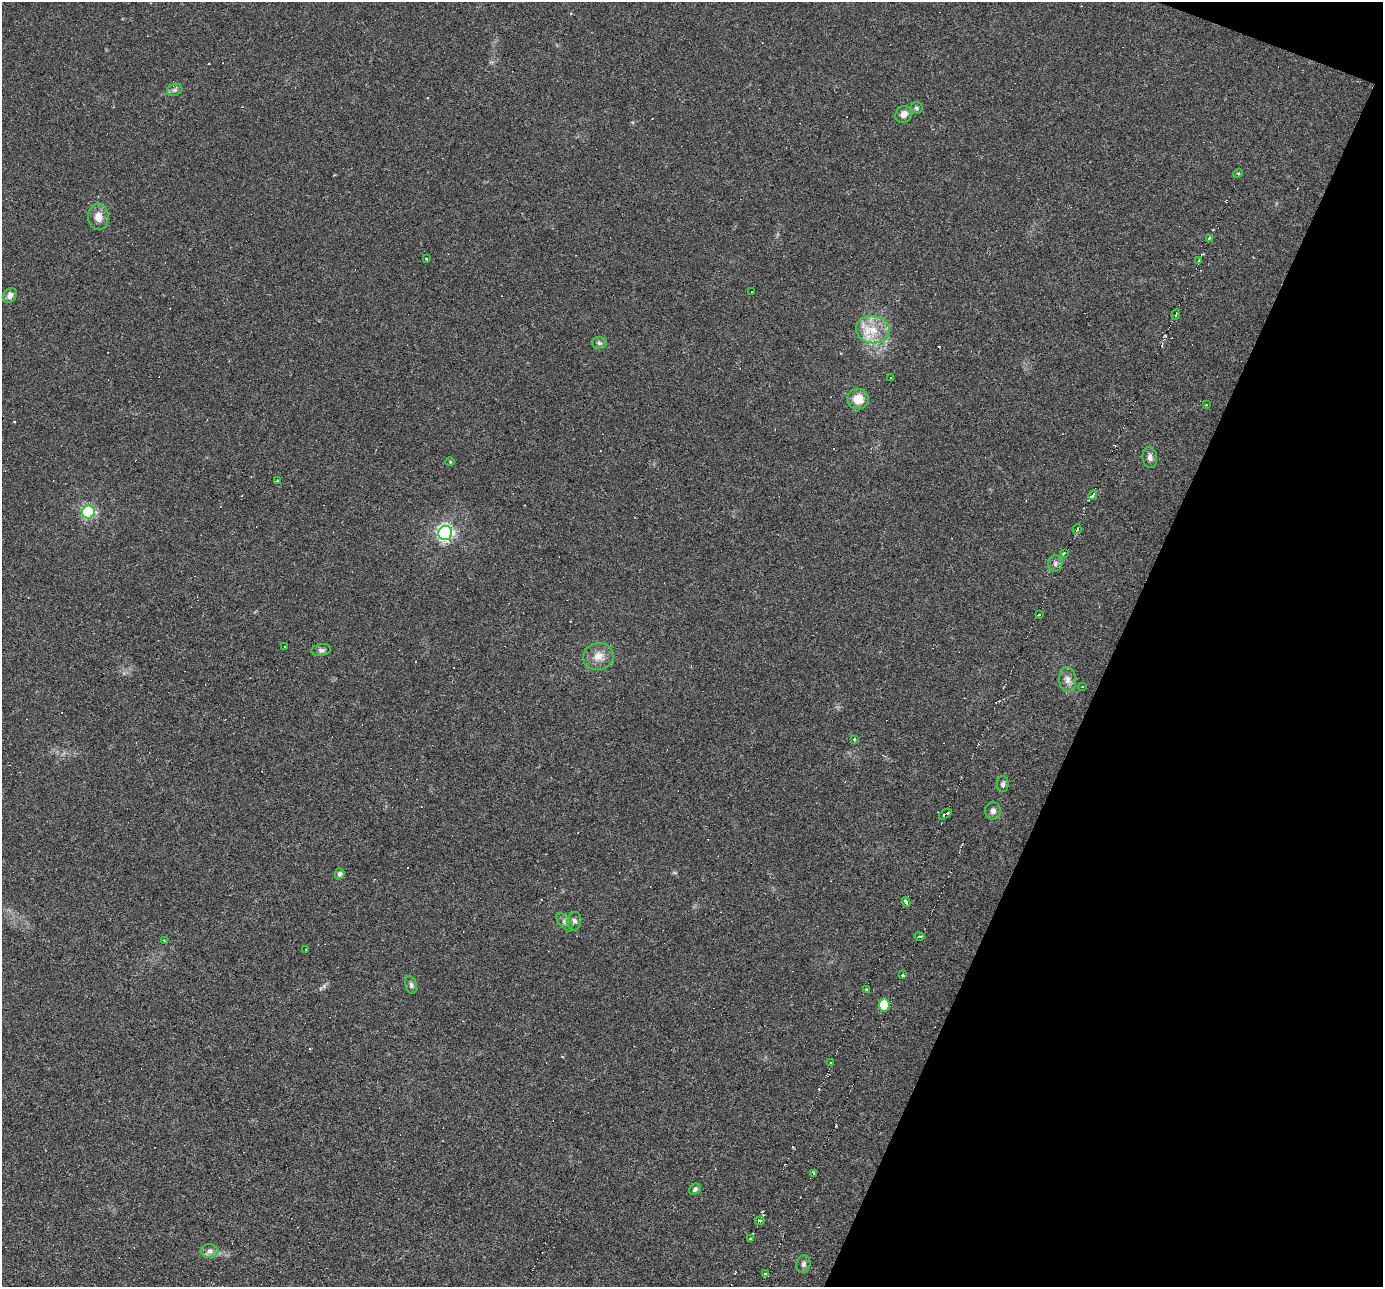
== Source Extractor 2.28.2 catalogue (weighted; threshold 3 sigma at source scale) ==
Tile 8 of 4 x 4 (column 4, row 2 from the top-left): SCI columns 4145-5525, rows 2711-3995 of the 5556 x 5578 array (HDU 1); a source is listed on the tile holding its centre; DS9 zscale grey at full resolution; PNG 1385 x 1289 px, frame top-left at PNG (2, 2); each listed source drawn as its Kron ellipse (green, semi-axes under 4 px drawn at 4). Shown black and unused: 20% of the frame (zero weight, under 3 of 6 exposures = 2% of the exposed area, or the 3 px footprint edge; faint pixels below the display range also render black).
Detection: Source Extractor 2.28.2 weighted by HDU 2 'WHT'; one run over the whole footprint, this tile lists its part. Background -0.17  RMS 0.0059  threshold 0.0241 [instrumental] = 3 sigma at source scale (4.09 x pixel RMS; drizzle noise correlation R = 1.36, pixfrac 0.8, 0.05/0.05 arcsec/px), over >= 5 px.
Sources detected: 98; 43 cosmic-ray / hot-pixel residue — neither listed nor drawn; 1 inside a brighter listed object's ellipse — not listed separately; the other 54 listed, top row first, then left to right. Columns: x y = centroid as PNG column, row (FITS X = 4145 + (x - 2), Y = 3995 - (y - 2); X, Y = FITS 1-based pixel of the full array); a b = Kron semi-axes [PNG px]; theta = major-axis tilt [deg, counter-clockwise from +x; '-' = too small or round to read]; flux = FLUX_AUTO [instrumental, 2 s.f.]
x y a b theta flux
175 90 8 6 20 1.3
916 108 6 5 - 0.94
904 114 8 8 - 3.6
1238 173 5 3 - 0.63
98 217 13 10 90 5.2
1209 238 3 2 - 1.5
426 259 3 2 - 0.42
1199 260 3 3 - 2.7
751 292 2 2 - 0.6
10 295 8 6 52 2.1
1176 314 5 2 - 1.7
873 330 17 13 -8 11
599 343 7 6 - 1.3
891 378 3 2 - 0.89
858 399 11 10 - 8.1
1206 405 2 2 - 0.39
1150 457 10 7 -84 2.3
450 462 5 3 - 0.41
277 480 3 3 - 0.72
1093 495 5 3 - 2.1
88 512 6 6 - 87
1077 529 4 3 - 2.6
445 533 7 7 - 160
1064 553 3 2 - 0.94
1055 563 8 7 - 1.7
1039 615 3 2 - 0.51
284 646 3 2 - 0.75
321 650 10 6 8 1.5
598 656 15 13 12 5.8
1067 680 12 8 -85 3.1
1082 687 2 2 - 0.43
854 739 3 3 - 1.1
1003 784 8 6 -88 1.3
993 811 8 8 - 1.8
945 814 7 3 37 2.7
339 874 5 5 - 1.5
906 902 5 3 - 2.3
574 921 9 7 79 1.8
564 922 11 5 -50 1.7
919 937 5 2 - 0.82
164 941 3 3 - 0.58
306 949 3 2 - 0.28
902 975 3 3 - 1.3
411 985 9 5 -76 1.3
866 989 3 3 - 1.3
884 1005 6 5 - 18
831 1063 3 2 - 0.89
813 1173 3 2 - 1
695 1189 6 5 - 1.5
760 1221 5 3 - 2.6
751 1239 4 2 - 1.7
210 1251 9 6 0 2.1
803 1264 9 7 75 1.7
766 1273 4 2 - 1.2